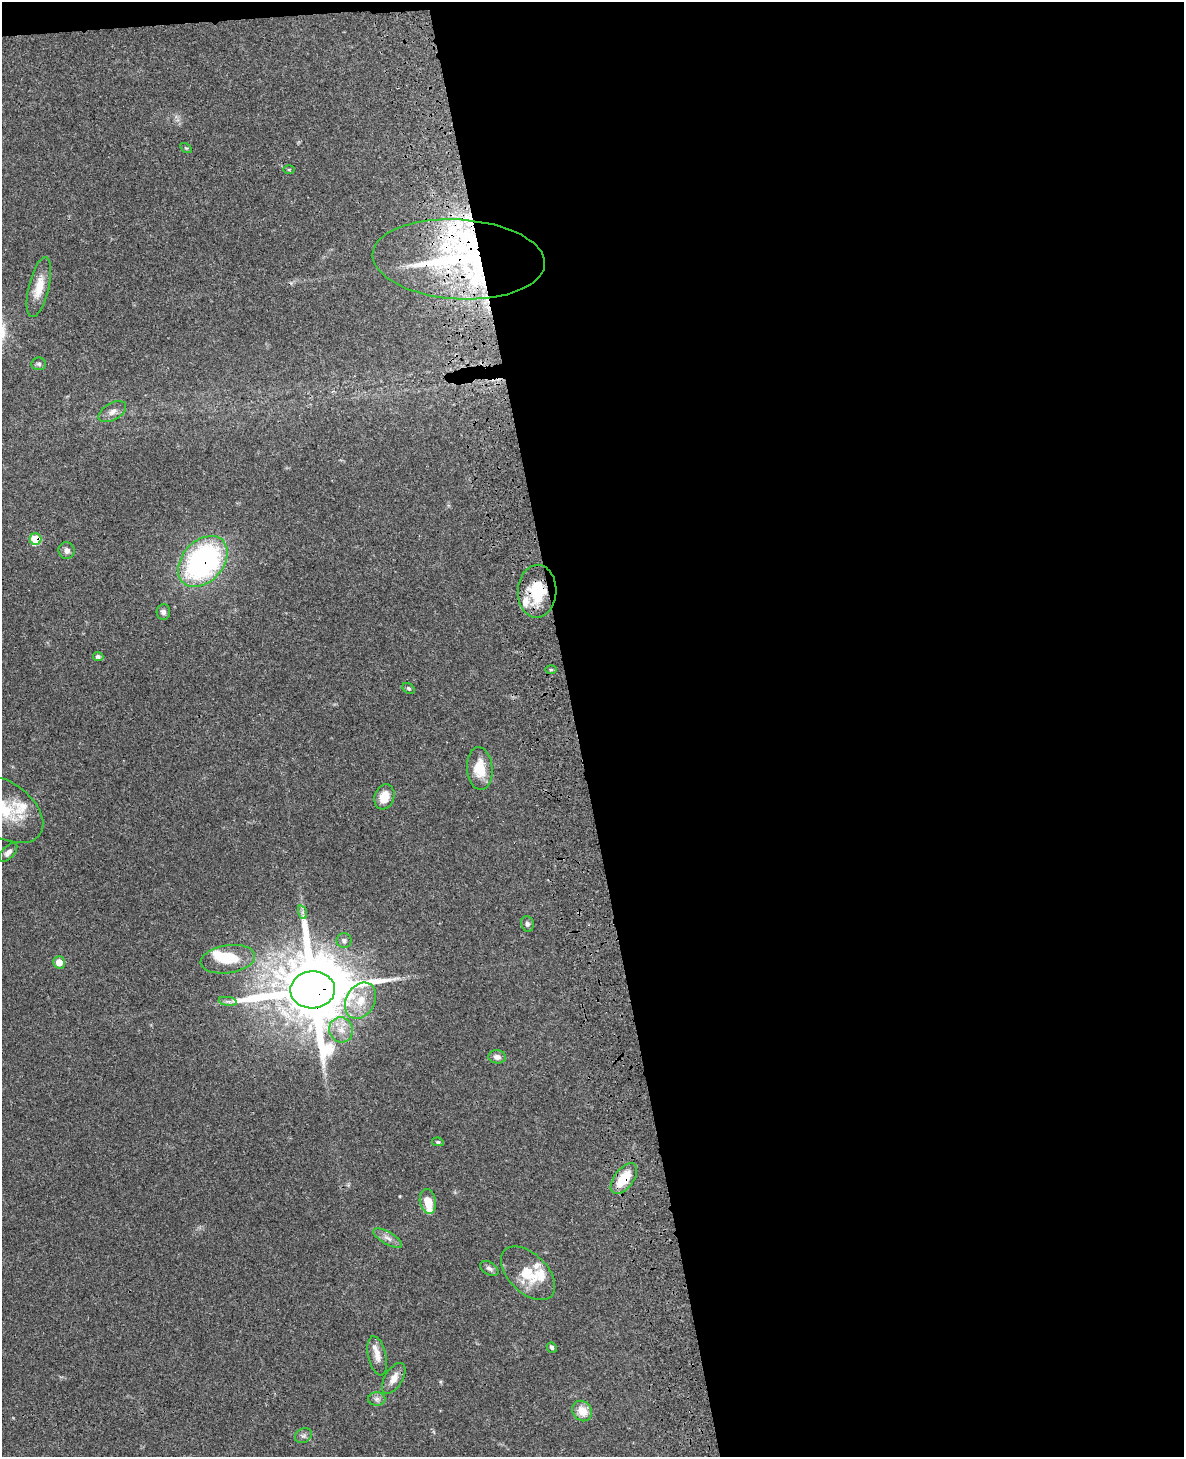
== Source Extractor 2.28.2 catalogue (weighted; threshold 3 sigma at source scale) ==
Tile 4 of 4 x 3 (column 4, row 1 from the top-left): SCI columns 3662-4843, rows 3081-4535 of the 4964 x 4810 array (HDU 1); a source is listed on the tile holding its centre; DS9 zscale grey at full resolution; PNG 1186 x 1459 px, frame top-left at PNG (2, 2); each listed source drawn as its Kron ellipse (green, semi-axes under 4 px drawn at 4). Shown black and unused: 52% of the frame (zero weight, under 3 of 4 exposures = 6% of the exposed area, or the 3 px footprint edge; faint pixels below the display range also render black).
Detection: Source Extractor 2.28.2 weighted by HDU 2 'WHT'; one run over the whole footprint, this tile lists its part. Background 0.0587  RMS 0.0032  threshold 0.0143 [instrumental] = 3 sigma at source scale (4.5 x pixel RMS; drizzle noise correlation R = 1.50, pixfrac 1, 0.05/0.05 arcsec/px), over >= 5 px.
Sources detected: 49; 1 inside a brighter object's white glare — neither listed nor drawn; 8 inside a brighter listed object's ellipse — not listed separately; the other 40 listed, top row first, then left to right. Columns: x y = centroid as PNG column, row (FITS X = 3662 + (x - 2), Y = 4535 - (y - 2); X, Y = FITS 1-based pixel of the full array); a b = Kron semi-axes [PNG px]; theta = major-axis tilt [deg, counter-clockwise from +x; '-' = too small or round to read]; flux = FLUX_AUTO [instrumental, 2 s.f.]
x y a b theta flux
186 148 6 4 -31 0.37
289 170 6 4 0 0.35
459 259 86 40 -3 83
39 287 31 10 77 5.5
39 364 7 6 - 0.69
112 412 15 8 31 1.9
36 539 6 5 - 9.8
67 551 8 8 - 1.3
203 561 29 20 48 74
537 591 26 19 87 13
163 612 8 6 85 1.1
98 656 5 4 - 0.74
551 670 6 3 -1 0.44
409 688 7 4 -38 0.5
480 768 21 13 -85 6.8
384 797 13 10 71 4.5
3 809 45 27 -35 15
8 853 12 6 47 1.5
302 912 7 4 -72 0.71
527 924 8 6 -72 0.79
344 941 7 7 - 1.1
228 959 27 14 8 9.6
59 962 6 6 - 3.5
313 990 22 18 3 3800
228 1001 9 4 -8 0.9
360 1001 19 14 60 6.4
341 1030 13 11 -67 3.6
497 1057 9 6 -6 1.5
438 1142 6 4 -9 0.53
624 1179 18 9 53 8.3
428 1201 12 8 -78 5.2
388 1238 16 6 -30 1.8
489 1268 10 6 -31 1
528 1273 32 19 -45 9.4
552 1347 5 4 - 0.58
377 1356 20 9 -77 2.6
394 1378 17 9 59 3
377 1399 8 7 - 1.1
582 1411 11 9 -51 4.6
303 1436 9 7 29 0.88
Overlapping masked pixels (flux is a lower limit): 6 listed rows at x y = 459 259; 36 539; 203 561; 537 591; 313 990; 624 1179
Isophote crosses this tile's border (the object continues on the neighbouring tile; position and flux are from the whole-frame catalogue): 1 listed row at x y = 3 809